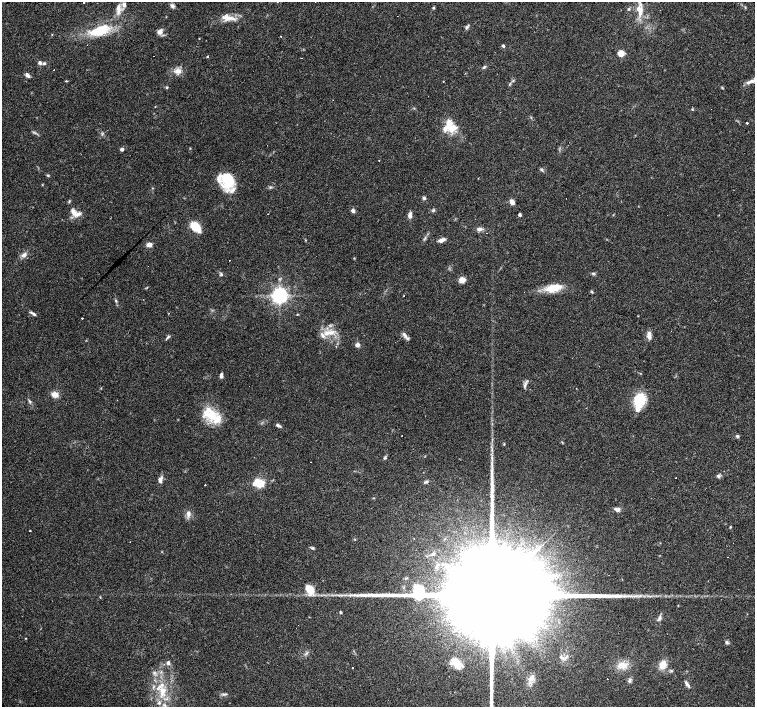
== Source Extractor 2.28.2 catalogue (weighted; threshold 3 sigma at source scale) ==
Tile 10 of 4 x 4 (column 2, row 3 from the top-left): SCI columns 1505-3009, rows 1568-2976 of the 6019 x 6019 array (HDU 1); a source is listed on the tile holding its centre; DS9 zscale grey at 2 x 2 block average (1 PNG px = mean of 2 x 2 image px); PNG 757 x 709 px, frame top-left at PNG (2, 2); no overlay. Shown black and unused: <1% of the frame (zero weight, under 3 of 4 exposures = <1% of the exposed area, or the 3 px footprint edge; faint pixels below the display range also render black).
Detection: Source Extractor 2.28.2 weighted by HDU 2 'WHT'; one run over the whole footprint, this tile lists its part. Background 0.0444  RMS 0.0047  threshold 0.021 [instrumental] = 3 sigma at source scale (4.5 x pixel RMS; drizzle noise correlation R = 1.50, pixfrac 1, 0.0396/0.0396 arcsec/px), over >= 5 px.
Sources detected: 138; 12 cosmic-ray / hot-pixel residue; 1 long thin detection or spike segment (spike, bleed or trail) — not listed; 13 inside a brighter listed object's ellipse — not listed separately; the other 112 listed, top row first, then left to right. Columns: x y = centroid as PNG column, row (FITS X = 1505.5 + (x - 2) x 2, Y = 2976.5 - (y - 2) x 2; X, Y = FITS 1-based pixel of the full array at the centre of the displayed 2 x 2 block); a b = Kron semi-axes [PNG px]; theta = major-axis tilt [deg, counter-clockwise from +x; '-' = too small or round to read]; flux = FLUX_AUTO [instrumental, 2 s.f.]
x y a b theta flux
84 3 2 2 - 1.2
124 5 6 5 - 3.9
172 6 6 5 - 3
433 8 3 3 - 1.4
629 9 4 3 - 1.6
118 10 12 5 89 7.1
640 11 14 6 89 10
227 18 19 7 -7 12
467 27 6 4 44 1.9
100 30 24 10 19 39
160 32 8 6 49 5.3
281 36 2 2 - 1.6
503 46 4 3 - 1.7
621 53 4 4 - 15
207 56 3 2 - 0.73
301 58 2 2 - 0.8
40 63 4 4 - 2.8
44 63 5 3 - 1.7
484 67 5 3 - 1.6
178 71 9 7 -11 7.4
27 75 6 3 -43 3.5
66 81 4 2 - 0.79
751 81 15 4 23 5.8
167 87 3 3 - 1.3
722 88 5 2 - 0.93
747 123 2 2 - 39
451 128 15 12 -1 18
122 149 3 3 - 3.7
379 160 2 2 - 0.39
541 169 4 4 - 1.5
48 175 4 3 - 1.2
228 180 18 13 -79 40
42 185 3 2 - 0.55
270 187 3 2 - 1
424 198 5 4 - 2
69 201 4 3 - 1.1
512 202 6 4 -49 6.2
433 210 4 4 - 1.8
353 211 4 4 - 3.8
78 214 13 5 22 6.8
410 215 7 4 85 4.8
520 215 3 2 - 2.8
195 227 9 5 -45 30
479 229 7 5 -4 4.2
441 240 9 4 21 4.6
149 244 5 4 - 6.9
24 255 8 6 20 4.5
354 258 3 2 - 0.67
593 273 5 2 - 1.5
221 274 4 3 - 1.6
462 280 8 6 -14 6.2
553 288 20 9 11 21
591 292 4 3 - 1.3
279 295 4 4 - 530
404 295 2 2 - 1.3
116 301 4 3 - 1.4
34 314 7 3 -31 2.3
297 314 3 2 - 0.59
82 318 2 2 - 0.81
327 333 9 6 13 9.3
404 335 10 4 -52 4.3
649 335 11 5 -84 5.4
168 337 7 3 41 1.8
357 345 5 5 - 3.9
221 376 6 3 84 3.1
525 385 10 3 76 3.2
55 395 7 6 - 8.4
117 400 2 2 - 0.4
639 400 14 10 74 40
30 401 5 3 - 1.7
210 414 22 14 -33 30
277 425 5 4 - 2.5
738 436 4 4 - 1.8
562 442 3 2 - 0.68
504 444 3 2 - 0.82
385 458 4 3 - 1.2
492 467 10 2 -88 3.9
718 476 5 4 - 2.3
675 478 2 2 - 0.59
160 480 8 5 84 4.9
426 482 7 3 25 1.9
259 483 5 4 - 59
373 498 3 2 - 0.69
617 509 8 5 -13 4.1
188 513 8 6 83 4.8
730 527 3 2 - 1
30 531 2 2 - 2.1
313 548 4 3 - 1.6
433 554 5 4 - 2.5
436 567 5 3 - 2.1
309 589 9 6 -43 22
495 592 72 16 44 130000
375 595 19 5 0 13
340 612 4 3 - 1.2
659 618 8 4 60 3.1
25 638 3 2 - 0.58
727 642 5 4 - 2.1
564 658 8 5 15 4.8
168 663 3 3 - 3.8
456 663 12 7 -45 20
623 665 12 9 1 12
663 665 6 5 - 17
154 673 4 3 - 1.7
531 679 9 4 2 4.7
607 679 2 2 - 1.1
629 680 7 4 74 2.7
687 684 11 3 -52 2.9
163 691 12 5 60 10
223 694 4 3 - 1.4
159 703 4 4 - 2
165 705 5 3 - 1.5
491 706 13 4 86 7.7
Isophote crosses this tile's border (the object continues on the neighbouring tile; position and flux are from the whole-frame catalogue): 3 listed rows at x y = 84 3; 751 81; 491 706
Diffuse or blended objects may show on this block-average render without a row.